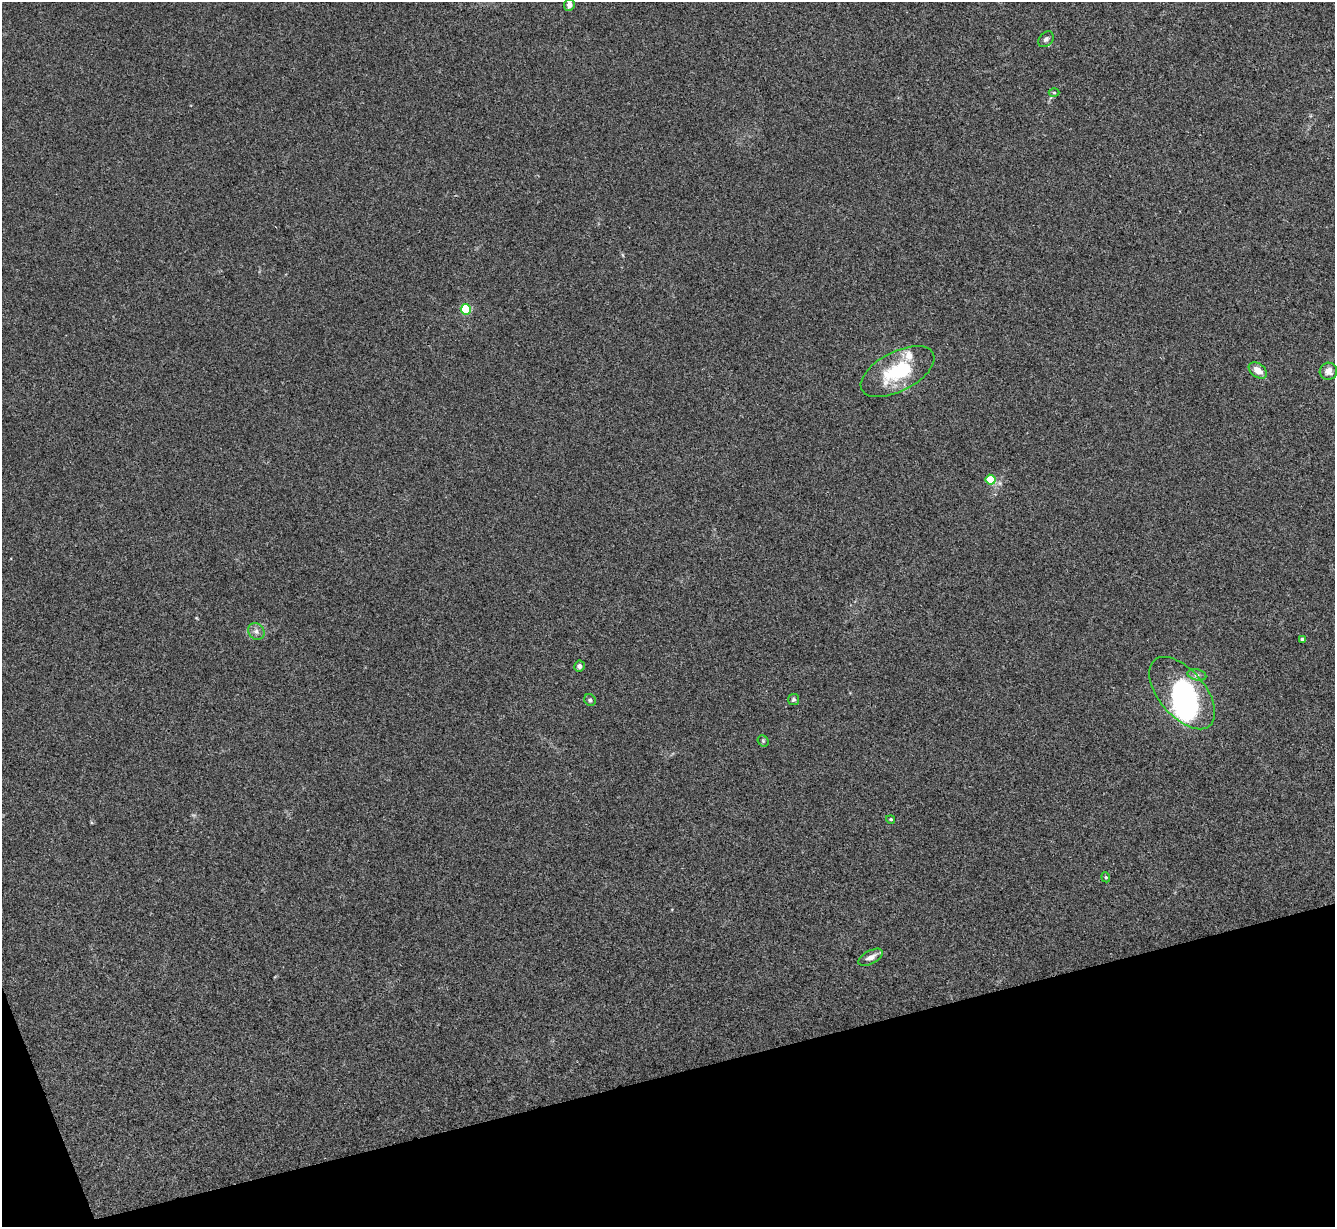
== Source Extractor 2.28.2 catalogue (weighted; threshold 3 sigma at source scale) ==
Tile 14 of 4 x 4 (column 2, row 4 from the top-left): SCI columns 1339-2671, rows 275-1499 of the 5340 x 5325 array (HDU 1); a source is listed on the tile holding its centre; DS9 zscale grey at full resolution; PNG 1337 x 1229 px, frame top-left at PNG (2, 2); each listed source drawn as its Kron ellipse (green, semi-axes under 4 px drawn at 4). Shown black and unused: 13% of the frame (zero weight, under 3 of 4 exposures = <1% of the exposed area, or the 3 px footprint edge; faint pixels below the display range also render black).
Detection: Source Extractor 2.28.2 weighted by HDU 2 'WHT'; one run over the whole footprint, this tile lists its part. Background 0.0334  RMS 0.0043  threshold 0.0195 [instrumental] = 3 sigma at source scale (4.5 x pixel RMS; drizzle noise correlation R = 1.50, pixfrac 1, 0.05/0.05 arcsec/px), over >= 5 px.
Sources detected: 21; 1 inside a brighter object's white glare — neither listed nor drawn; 1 inside a brighter listed object's ellipse — not listed separately; the other 19 listed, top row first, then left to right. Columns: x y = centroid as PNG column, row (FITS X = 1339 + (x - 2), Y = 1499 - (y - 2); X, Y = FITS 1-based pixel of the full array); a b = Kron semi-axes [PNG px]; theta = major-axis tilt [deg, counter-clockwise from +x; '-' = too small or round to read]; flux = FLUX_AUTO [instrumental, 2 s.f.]
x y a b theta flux
569 5 6 5 - 2.2
1046 39 9 6 47 1.3
1054 93 5 3 - 0.4
466 309 5 5 - 30
1258 370 10 6 -37 3.7
898 371 40 19 27 25
1328 371 9 8 - 2.4
990 480 5 5 - 15
256 631 9 7 -50 2.1
1302 639 4 4 - 0.74
579 666 5 5 - 1.4
1197 675 9 5 -13 1.4
1182 693 43 23 -50 57
794 699 5 5 - 0.7
590 700 6 5 - 0.93
763 741 6 5 - 0.64
891 819 4 4 - 0.53
1106 877 5 4 - 0.55
871 957 13 6 28 2.7